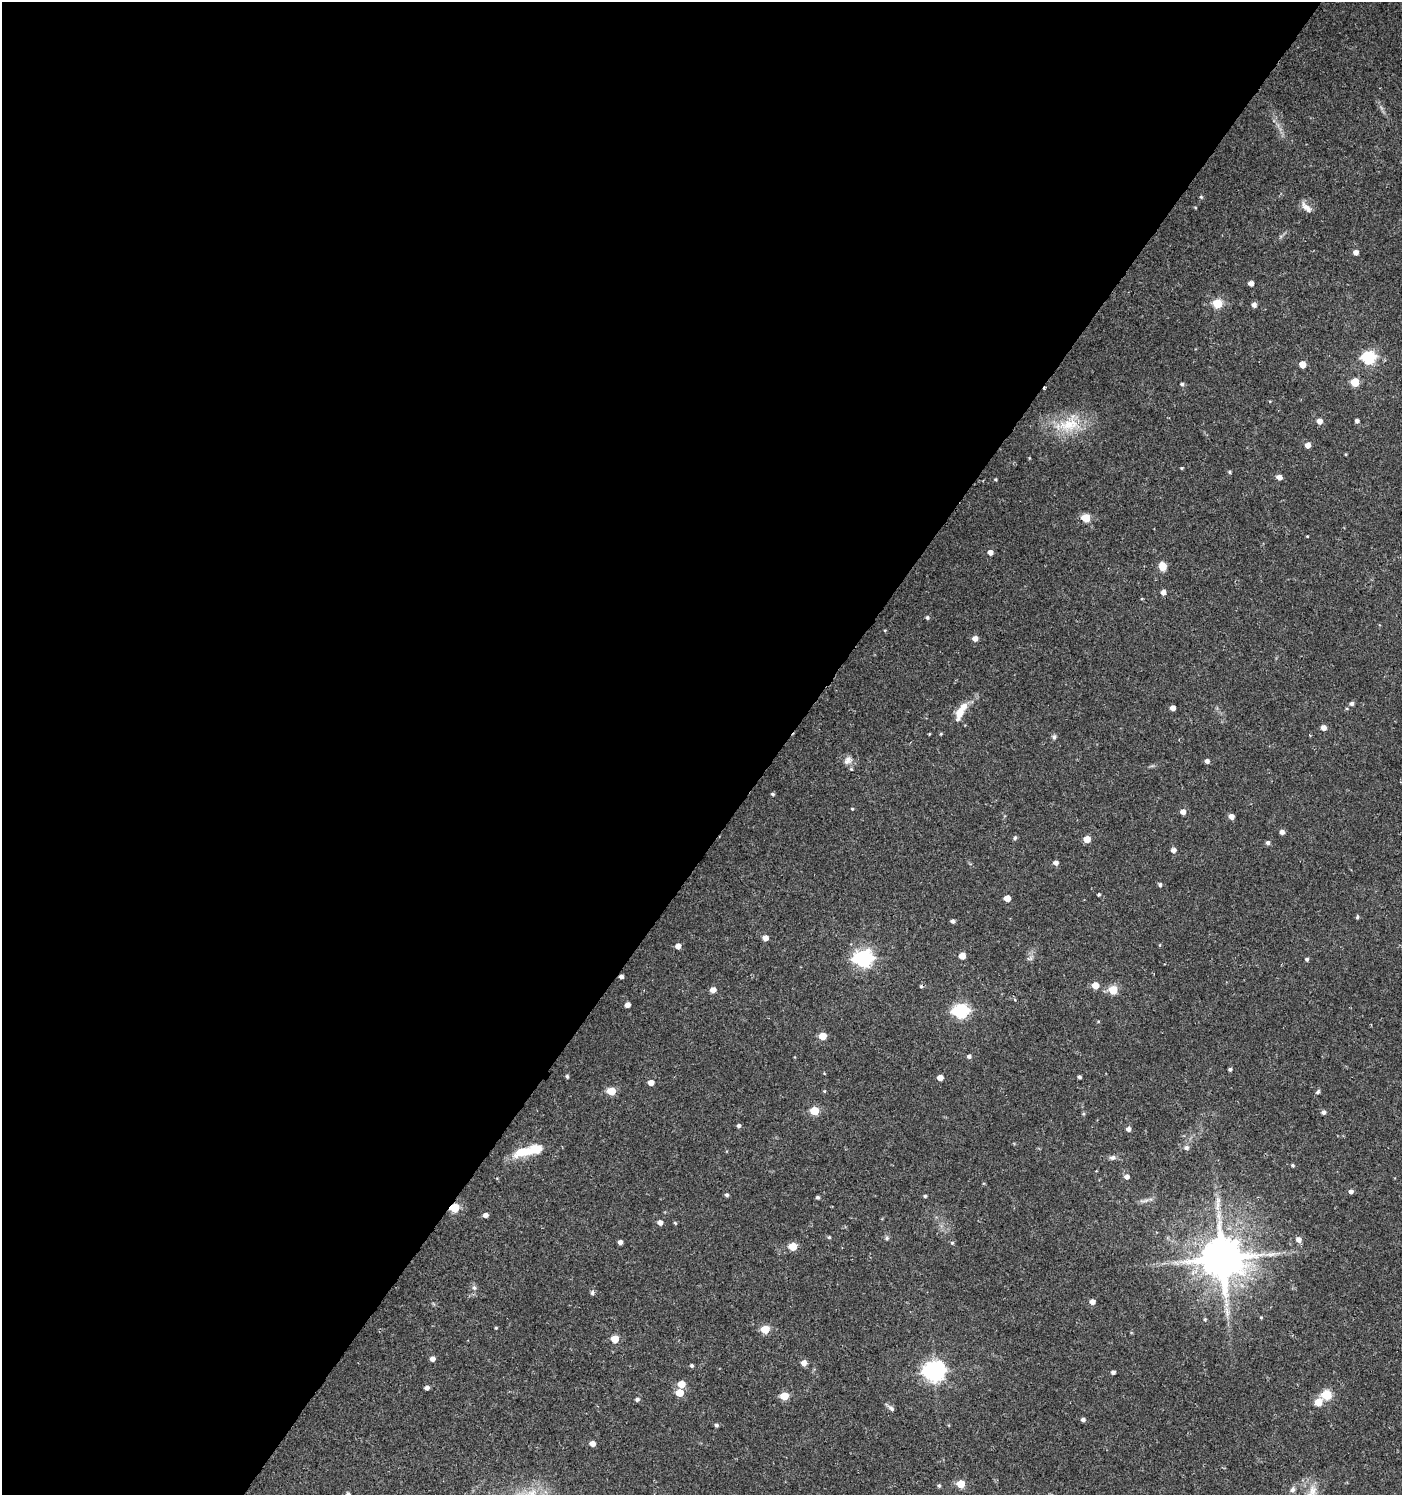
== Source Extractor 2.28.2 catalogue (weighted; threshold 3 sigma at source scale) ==
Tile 5 of 4 x 4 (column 1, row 2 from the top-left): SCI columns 243-1642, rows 2990-4482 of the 6032 x 6001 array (HDU 1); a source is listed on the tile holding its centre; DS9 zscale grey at full resolution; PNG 1404 x 1497 px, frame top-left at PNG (2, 2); no overlay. Shown black and unused: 56% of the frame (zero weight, under 2 of 3 exposures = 1% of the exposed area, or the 3 px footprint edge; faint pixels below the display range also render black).
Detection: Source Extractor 2.28.2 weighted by HDU 2 'WHT'; one run over the whole footprint, this tile lists its part. Background 0.025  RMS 0.0041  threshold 0.0186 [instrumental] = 3 sigma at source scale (4.5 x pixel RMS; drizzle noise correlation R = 1.50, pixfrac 1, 0.0396/0.0396 arcsec/px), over >= 5 px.
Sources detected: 134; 1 inside a brighter object's white glare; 3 cosmic-ray / hot-pixel residue — not listed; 1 inside a brighter listed object's ellipse — not listed separately; the other 129 listed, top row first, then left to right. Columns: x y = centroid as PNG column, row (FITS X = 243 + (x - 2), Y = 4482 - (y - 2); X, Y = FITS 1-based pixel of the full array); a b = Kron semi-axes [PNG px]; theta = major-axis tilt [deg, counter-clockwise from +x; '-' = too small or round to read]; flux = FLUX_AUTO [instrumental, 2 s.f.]
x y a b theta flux
1201 197 5 4 - 0.54
1195 207 5 3 - 0.33
1306 207 17 7 -44 2.6
1356 252 5 4 - 2.4
1251 283 4 4 - 2.4
1217 303 5 5 - 22
1254 305 5 5 - 1.8
1369 357 6 6 - 58
1302 364 5 5 - 5.1
1355 382 5 5 - 13
1182 384 5 4 - 0.77
1319 421 5 5 - 2.9
1357 421 4 4 - 1.2
1070 424 43 18 11 16
1308 445 5 5 - 2.8
1345 454 4 3 - 0.36
1181 468 4 3 - 0.43
1230 472 4 4 - 0.59
1279 477 5 4 - 2.5
996 479 3 3 - 0.45
1086 518 5 5 - 14
1307 536 3 2 - 0.31
990 552 5 5 - 2.2
1162 566 10 8 -74 3.6
1163 592 5 5 - 2.3
927 618 4 4 - 0.81
885 630 4 3 - 0.35
975 638 5 5 - 2.7
1352 704 5 5 - 1.1
1173 708 4 4 - 2.5
960 712 18 8 71 5.9
1323 728 5 5 - 2.8
929 734 3 3 - 0.33
941 734 4 3 - 0.38
1054 737 7 5 66 0.89
848 760 14 10 44 2.7
1207 761 4 4 - 1.4
773 794 4 3 - 0.7
852 809 4 3 - 0.38
1183 812 5 5 - 2.2
1231 816 5 5 - 2.6
1282 832 5 5 - 1.6
1015 838 5 5 - 0.9
1087 839 5 5 - 5.3
1268 843 5 5 - 1.1
1173 850 5 5 - 1.8
1056 863 5 5 - 1.6
1160 885 5 4 - 0.88
1099 894 4 3 - 0.55
1007 898 5 4 - 5.4
1357 917 5 4 - 0.65
953 921 5 4 - 1
765 938 5 4 - 3.2
1160 945 5 3 - 0.33
678 946 5 5 - 2.7
962 956 5 5 - 5.2
863 958 8 7 - 150
1030 958 9 6 18 1.1
1307 959 4 4 - 0.79
1095 985 5 5 - 5.3
713 990 5 5 - 3.2
1113 990 5 5 - 16
627 1005 5 4 - 2.5
961 1011 7 6 - 86
1098 1022 5 3 - 0.37
822 1036 5 5 - 8
969 1056 5 5 - 1
1230 1069 4 4 - 0.82
567 1076 5 4 - 0.67
1079 1077 3 3 - 0.83
940 1078 5 4 - 3.4
651 1082 5 4 - 3.3
611 1091 5 5 - 14
824 1091 4 3 - 0.54
1318 1092 7 4 46 0.76
814 1111 5 5 - 14
1323 1112 4 4 - 1.3
738 1126 4 4 - 1
1128 1129 5 4 - 1.7
1186 1148 7 6 - 1.3
523 1151 25 13 18 8.9
1112 1157 8 6 19 1.2
1292 1165 5 4 - 0.63
1127 1176 5 5 - 1.8
1351 1191 5 4 - 1.5
727 1195 4 4 - 0.91
925 1196 4 3 - 0.63
818 1197 4 3 - 0.72
1218 1200 11 7 87 2.4
1144 1201 17 3 9 1.4
455 1208 5 5 - 24
486 1215 5 4 - 1.8
660 1223 5 5 - 2
675 1223 4 4 - 0.48
829 1237 4 4 - 0.54
887 1238 6 6 - 0.79
1298 1239 6 5 - 2.1
620 1242 4 4 - 1.6
952 1243 5 5 - 0.58
793 1246 5 5 - 12
1222 1258 12 11 - 1900
474 1288 7 5 -67 0.99
592 1293 5 5 - 0.97
1092 1302 5 5 - 2.3
1261 1317 4 4 - 0.43
1205 1319 5 4 - 0.55
496 1328 4 3 - 0.41
765 1329 5 5 - 14
615 1339 5 5 - 10
432 1359 5 4 - 2.1
804 1363 5 5 - 2.7
692 1365 5 4 - 0.73
934 1371 8 7 - 240
1113 1372 4 4 - 1.2
681 1384 5 5 - 7.6
427 1388 4 4 - 1.7
679 1393 5 5 - 9.1
1327 1395 6 5 - 25
784 1396 5 5 - 13
637 1399 5 4 - 0.98
1318 1402 5 5 - 7.9
891 1408 10 6 -41 1.2
1083 1419 5 4 - 1.1
716 1425 5 4 - 0.89
592 1444 5 4 - 3.1
961 1484 5 5 - 12
939 1486 5 4 - 0.66
1292 1490 7 7 - 1.3
348 1494 4 3 - 0.87
Overlapping masked pixels (flux is a lower limit): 1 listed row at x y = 455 1208
Isophote crosses this tile's border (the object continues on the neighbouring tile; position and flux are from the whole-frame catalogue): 1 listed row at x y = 348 1494